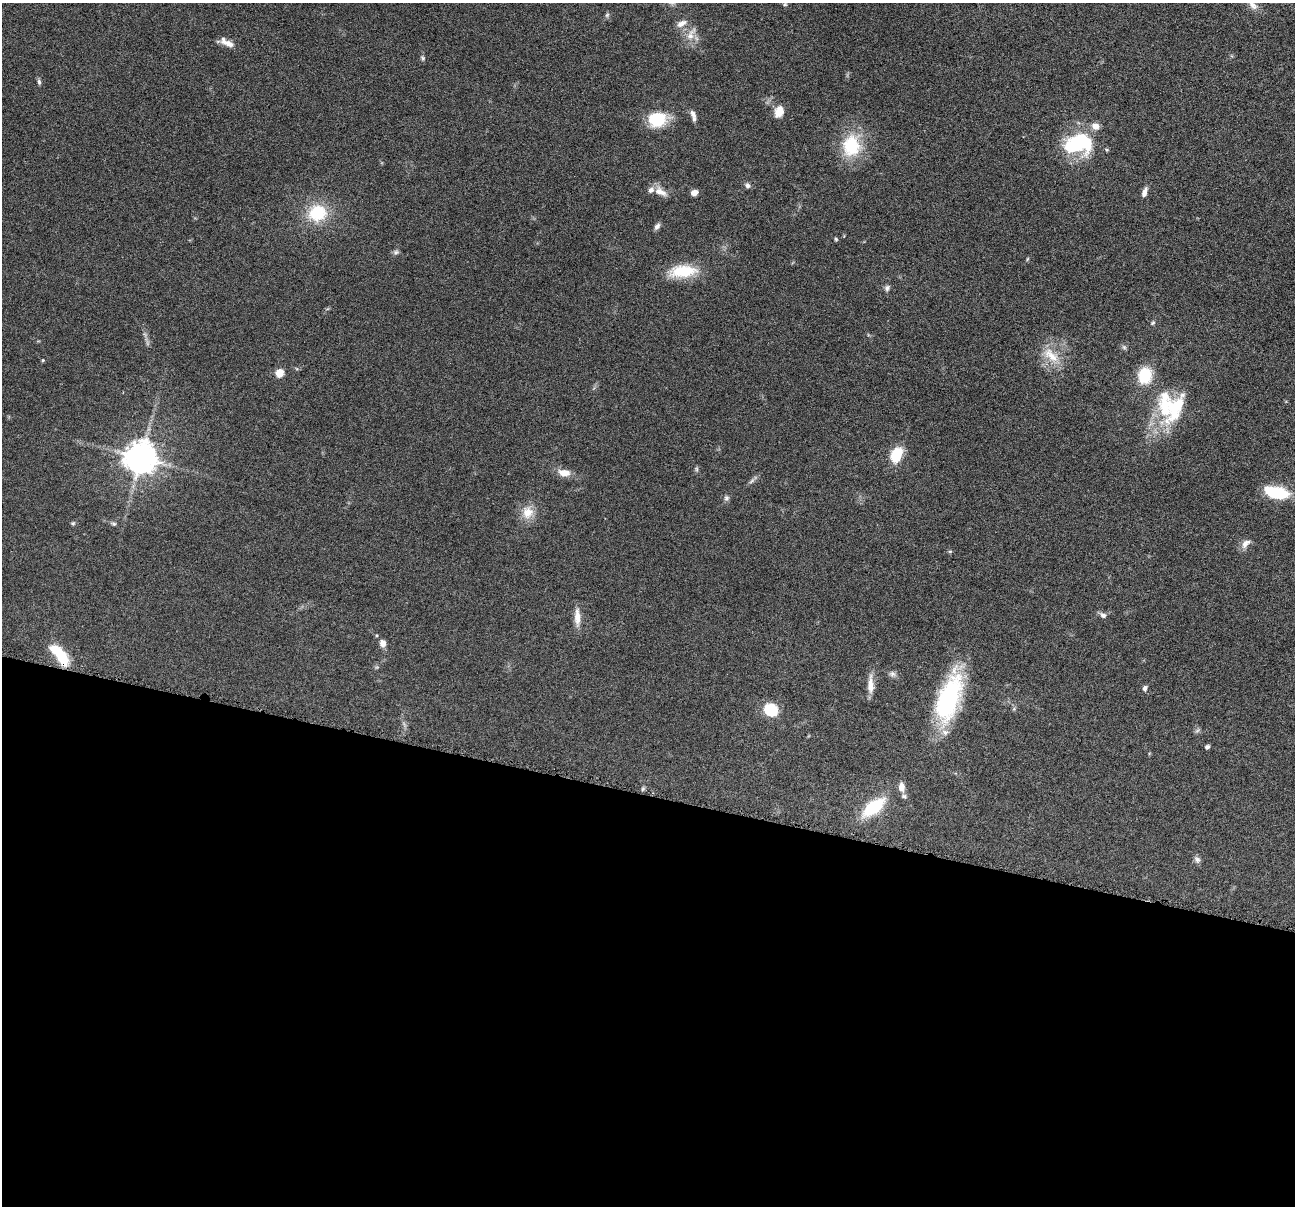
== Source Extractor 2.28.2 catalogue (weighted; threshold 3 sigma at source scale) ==
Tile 14 of 4 x 4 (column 2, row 4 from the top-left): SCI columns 1299-2591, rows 254-1457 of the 5181 x 5198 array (HDU 1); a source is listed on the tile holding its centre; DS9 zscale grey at full resolution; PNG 1297 x 1208 px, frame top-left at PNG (2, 3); no overlay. Shown black and unused: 34% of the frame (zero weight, under 4 of 8 exposures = <1% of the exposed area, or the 3 px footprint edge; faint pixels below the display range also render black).
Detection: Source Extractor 2.28.2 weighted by HDU 2 'WHT'; one run over the whole footprint, this tile lists its part. Background 0.0374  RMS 0.0039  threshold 0.0159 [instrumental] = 3 sigma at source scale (4.09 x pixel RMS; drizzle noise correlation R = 1.36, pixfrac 0.8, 0.05/0.05 arcsec/px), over >= 5 px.
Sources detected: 66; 3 too faint to see at this stretch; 1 inside a brighter object's white glare — not listed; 7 inside a brighter listed object's ellipse — not listed separately; the other 55 listed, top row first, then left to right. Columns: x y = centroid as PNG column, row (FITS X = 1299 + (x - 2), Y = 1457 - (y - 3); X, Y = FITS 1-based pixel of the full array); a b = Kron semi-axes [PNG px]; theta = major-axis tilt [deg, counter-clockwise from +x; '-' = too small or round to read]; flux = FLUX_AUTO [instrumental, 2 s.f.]
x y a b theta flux
785 4 6 4 1 0.45
1253 5 17 8 -48 2.5
607 15 7 4 45 0.66
681 23 14 8 30 2.5
691 34 22 9 62 3.6
227 43 19 7 -28 3.1
423 58 8 5 -59 0.65
39 82 8 5 -79 0.72
779 111 13 9 68 4.7
693 114 11 6 -64 1.5
657 119 22 17 8 12
1078 144 36 24 8 26
851 146 30 24 82 18
748 185 7 6 - 1.1
660 192 19 9 -28 3.4
694 192 6 5 - 2.4
1145 192 12 6 72 1.8
317 213 20 18 13 16
657 226 9 6 55 1.2
836 239 5 4 - 0.46
396 252 9 6 10 0.86
683 271 36 15 4 12
887 288 8 7 - 1.1
1153 323 6 4 67 0.54
1124 347 7 5 -44 0.71
1051 355 28 14 -40 7.9
43 360 4 4 - 0.38
280 373 7 7 - 4.6
1145 375 15 13 84 13
1165 408 45 20 -79 20
896 454 18 11 64 9.7
141 458 10 10 - 560
696 469 7 4 -89 0.58
564 473 15 9 -8 3.8
752 481 9 5 34 0.95
1276 493 22 10 -13 21
726 498 8 6 65 0.98
528 512 18 15 83 5.2
73 523 5 5 - 0.55
114 524 7 5 -2 0.67
1246 544 16 8 46 2.2
950 551 6 4 18 0.4
1103 615 8 6 -34 1.3
577 617 25 7 -90 3.5
383 643 9 7 -88 2
60 654 26 10 -52 14
892 674 9 7 -4 1.2
871 685 24 7 -90 3.6
1145 688 7 6 - 1
949 699 58 24 71 41
771 710 14 11 -32 12
1207 747 5 4 - 0.82
901 787 12 7 -84 2.6
874 807 21 10 37 22
1197 860 10 7 -49 1.2
Overlapping masked pixels (flux is a lower limit): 1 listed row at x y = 60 654
Isophote crosses this tile's border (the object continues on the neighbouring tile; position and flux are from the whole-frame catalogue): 1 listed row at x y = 1253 5